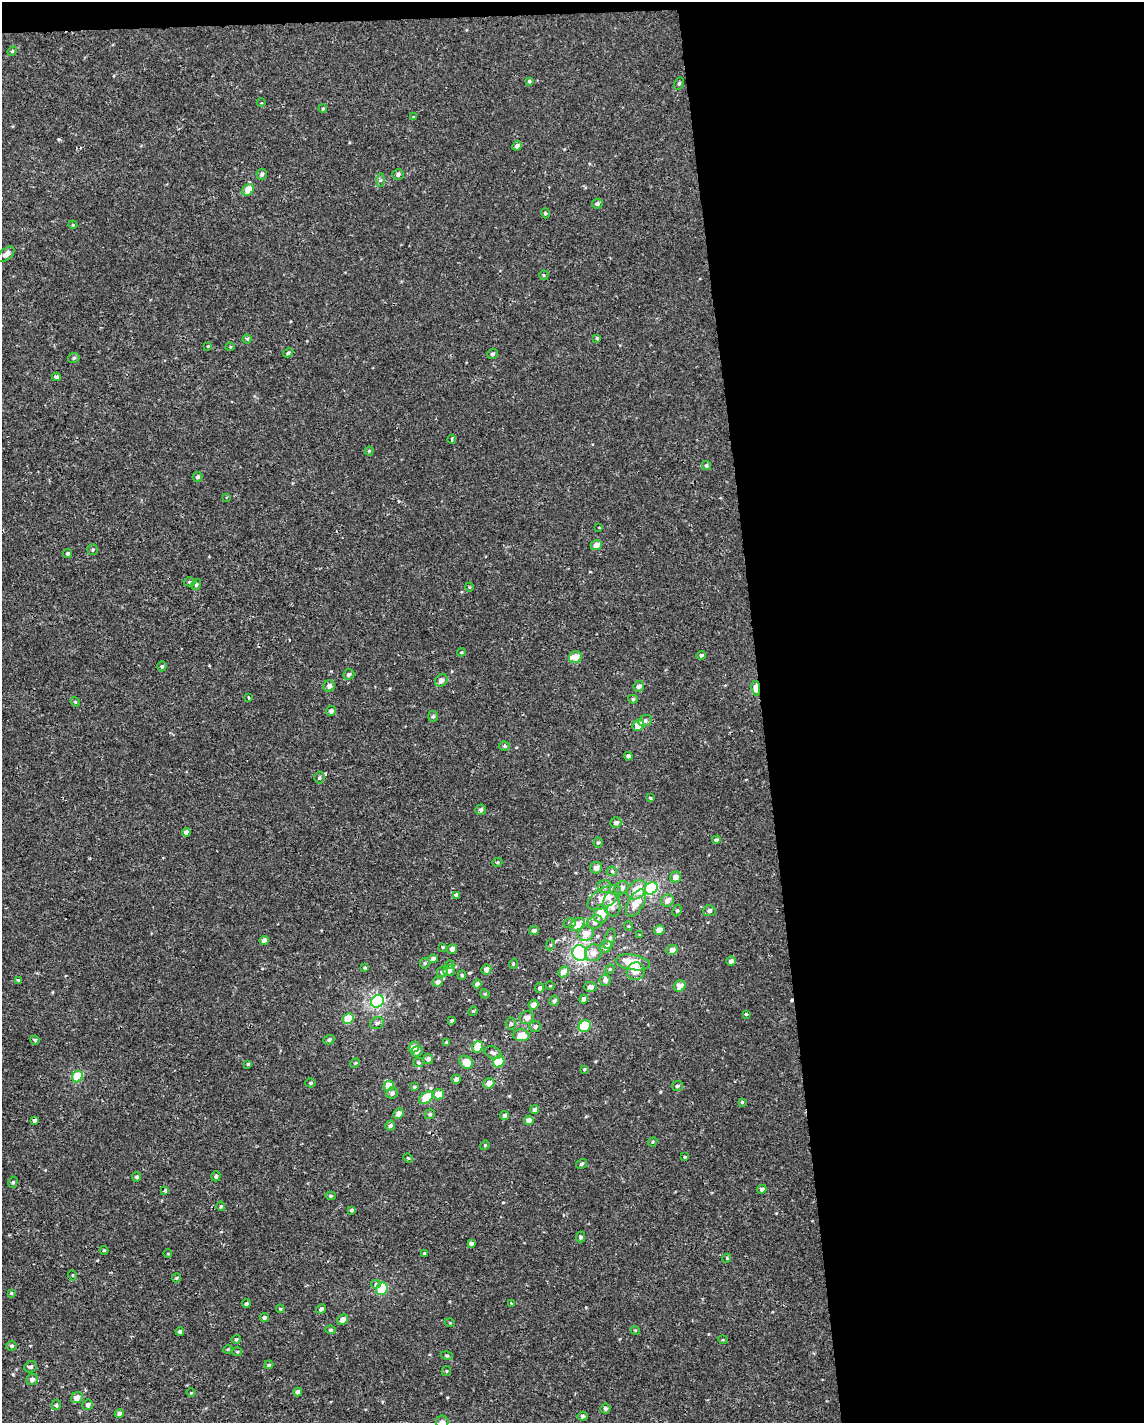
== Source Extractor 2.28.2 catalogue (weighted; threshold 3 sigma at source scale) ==
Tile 4 of 4 x 3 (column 4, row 1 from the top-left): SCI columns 3426-4567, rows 2848-4268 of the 4567 x 4316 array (HDU 1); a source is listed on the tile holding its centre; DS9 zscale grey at full resolution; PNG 1146 x 1425 px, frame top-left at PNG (2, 2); each listed source drawn as its Kron ellipse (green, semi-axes under 4 px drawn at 4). Shown black and unused: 34% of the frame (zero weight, under 2 of 3 exposures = <1% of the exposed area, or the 3 px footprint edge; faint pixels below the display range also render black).
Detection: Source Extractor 2.28.2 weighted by HDU 2 'WHT'; one run over the whole footprint, this tile lists its part. Background -3.16e-05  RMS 0.0021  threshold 0.0096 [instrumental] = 3 sigma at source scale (4.5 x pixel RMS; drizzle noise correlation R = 1.50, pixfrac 1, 0.0396/0.0396 arcsec/px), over >= 5 px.
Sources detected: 219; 1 inside a brighter object's white glare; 1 cosmic-ray / hot-pixel residue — neither listed nor drawn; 1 inside a brighter listed object's ellipse — not listed separately; the other 216 listed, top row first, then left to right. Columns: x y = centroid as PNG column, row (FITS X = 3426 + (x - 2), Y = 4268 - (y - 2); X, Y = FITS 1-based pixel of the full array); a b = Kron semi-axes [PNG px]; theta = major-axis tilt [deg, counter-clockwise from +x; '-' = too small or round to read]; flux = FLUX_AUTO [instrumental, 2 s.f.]
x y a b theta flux
12 51 5 4 - 0.3
529 81 4 4 - 0.27
679 83 6 4 63 0.37
261 103 4 3 - 0.24
323 109 4 3 - 0.27
413 117 4 2 - 0.15
517 146 5 4 - 0.84
262 174 5 5 - 0.63
398 175 6 5 - 0.59
380 180 6 4 88 0.34
248 190 6 5 - 3.4
597 204 5 5 - 0.59
545 213 5 3 - 0.23
73 225 4 3 - 0.18
6 254 10 5 38 1.1
544 275 5 4 - 0.23
597 338 4 4 - 0.25
247 339 4 4 - 0.26
208 346 4 4 - 0.18
230 347 5 3 - 0.19
288 353 5 4 - 0.41
492 354 5 5 - 0.53
74 358 5 5 - 0.37
56 377 4 3 - 1.7
452 439 4 3 - 0.37
369 451 4 4 - 0.26
706 466 4 4 - 0.42
197 477 5 5 - 0.48
226 497 3 3 - 0.17
599 527 3 2 - 0.18
596 545 5 5 - 1.5
93 550 5 5 - 0.34
67 553 4 3 - 0.38
189 582 6 4 0 0.35
196 585 5 4 - 0.37
469 587 4 3 - 0.18
461 652 4 4 - 0.2
701 655 5 4 - 0.47
576 657 7 6 - 2.2
162 666 5 4 - 0.37
349 674 6 5 - 0.62
441 680 7 5 47 1.1
329 686 6 5 - 0.91
639 686 5 5 - 0.88
756 688 7 4 -83 4.9
249 698 4 2 - 0.24
633 699 5 4 - 0.37
75 702 5 4 - 0.22
331 711 5 4 - 0.69
433 716 5 4 - 0.37
645 721 7 5 28 0.55
638 725 6 5 - 2.9
505 746 5 4 - 0.36
628 756 4 3 - 0.83
319 778 6 5 - 0.37
650 798 4 3 - 0.39
481 810 5 5 - 0.53
616 823 6 5 - 0.81
186 832 4 4 - 0.96
716 840 4 4 - 0.57
598 843 5 4 - 0.26
497 862 5 3 - 0.25
596 868 6 5 - 1.4
612 871 5 5 - 0.31
676 877 6 5 - 1.4
604 887 6 6 - 0.72
622 888 7 6 - 0.93
651 888 7 5 42 19
636 890 11 8 47 3.6
456 895 4 3 - 1.4
604 898 18 9 29 4.3
667 900 7 6 - 1.4
636 903 15 7 60 3.6
612 904 12 8 -80 2.1
677 911 6 4 62 0.35
709 911 6 5 - 0.68
601 914 9 7 78 4.3
595 922 8 6 37 0.89
570 923 6 5 - 0.35
577 924 8 5 34 3.4
628 926 5 4 - 0.23
659 930 5 5 - 1.9
534 931 5 4 - 0.52
586 933 8 7 - 2.1
640 935 4 4 - 0.2
610 939 10 5 73 0.57
264 940 4 4 - 1.2
550 945 5 3 - 0.23
443 947 3 3 - 0.21
606 947 7 5 31 1.5
452 949 5 4 - 1
672 950 5 5 - 1.3
580 953 8 7 - 33
593 953 8 8 - 1.5
433 959 5 4 - 1.1
731 961 4 4 - 0.7
633 962 17 7 -10 4.7
425 963 5 5 - 0.31
450 964 4 3 - 0.16
513 964 5 3 - 0.21
365 968 3 3 - 0.8
486 969 5 5 - 1.1
610 969 5 4 - 0.22
449 971 6 5 - 0.83
636 971 9 9 - 2
442 972 5 5 - 0.64
564 972 6 5 - 2.4
462 975 4 4 - 0.29
18 980 3 3 - 0.26
605 980 6 5 - 1
437 982 5 5 - 0.86
477 984 4 4 - 0.84
550 986 4 2 - 0.13
680 986 6 5 - 2.2
590 987 6 5 - 0.83
539 988 5 4 - 0.44
485 994 5 4 - 0.21
584 999 4 4 - 1
377 1001 7 6 - 29
554 1001 5 4 - 0.41
534 1005 5 5 - 1.2
473 1011 5 4 - 0.21
746 1014 3 3 - 0.58
527 1018 7 6 - 1.1
348 1019 6 5 - 4.6
452 1020 3 3 - 0.24
377 1023 7 5 24 0.61
511 1024 6 5 - 0.34
585 1026 6 5 - 10
535 1027 6 5 - 0.54
521 1035 8 6 -3 3
35 1040 4 4 - 0.29
329 1040 5 4 - 0.52
446 1042 4 3 - 0.42
414 1047 5 5 - 2.2
478 1047 6 5 - 3.6
417 1051 6 5 - 0.75
493 1053 9 6 -23 0.65
428 1059 5 5 - 0.67
418 1062 5 4 - 0.3
466 1062 7 5 -38 3.3
499 1062 6 5 - 6.3
355 1063 5 4 - 0.26
248 1064 3 3 - 0.23
584 1069 4 3 - 0.23
78 1077 6 5 - 7
456 1079 4 4 - 0.82
311 1083 5 4 - 0.34
489 1083 5 5 - 1.6
389 1086 5 5 - 4.1
677 1086 5 5 - 0.49
414 1087 4 3 - 0.26
392 1093 6 5 - 0.59
439 1094 5 5 - 2
426 1098 8 5 39 4.9
742 1102 4 4 - 0.25
535 1110 4 4 - 0.66
398 1114 5 5 - 1.3
430 1114 5 4 - 0.42
505 1116 5 4 - 0.66
35 1120 4 3 - 0.93
529 1120 5 4 - 1.4
390 1126 5 5 - 0.48
653 1142 5 4 - 0.25
485 1145 5 4 - 0.23
685 1157 4 3 - 0.24
408 1158 5 4 - 0.26
581 1164 6 4 33 0.36
216 1176 5 4 - 0.45
137 1177 5 4 - 0.49
13 1182 6 4 74 0.32
762 1189 5 4 - 0.67
165 1191 3 3 - 0.98
331 1196 5 4 - 0.34
221 1206 4 4 - 0.27
351 1210 4 3 - 0.32
581 1237 5 4 - 0.47
471 1243 4 4 - 0.7
104 1250 4 4 - 0.24
424 1253 3 3 - 0.26
168 1254 4 3 - 0.16
727 1258 4 3 - 0.19
72 1275 5 3 - 0.17
176 1278 4 4 - 0.24
376 1284 5 4 - 1.2
382 1289 6 5 - 12
11 1293 4 4 - 0.24
511 1303 3 2 - 0.19
246 1304 4 4 - 0.34
280 1309 4 3 - 0.21
321 1309 5 4 - 0.67
264 1317 4 4 - 0.35
343 1320 5 5 - 1.4
450 1323 5 3 - 0.18
331 1330 5 4 - 0.31
635 1330 5 3 - 0.22
180 1331 4 4 - 0.44
236 1339 4 4 - 0.26
723 1340 5 3 - 0.18
11 1346 5 4 - 0.36
228 1349 4 3 - 0.2
237 1352 5 4 - 0.26
447 1356 6 4 -15 0.3
269 1365 4 3 - 0.31
31 1367 6 5 - 0.53
446 1371 5 4 - 0.25
32 1379 6 5 - 0.92
298 1392 4 4 - 0.91
191 1393 5 3 - 0.18
77 1398 6 5 - 1.5
56 1405 5 4 - 0.53
88 1405 5 5 - 0.67
605 1408 5 4 - 0.55
119 1414 5 4 - 0.67
583 1416 5 4 - 0.51
442 1422 6 6 - 0.75
Overlapping masked pixels (flux is a lower limit): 1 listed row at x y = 756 688
Isophote crosses this tile's border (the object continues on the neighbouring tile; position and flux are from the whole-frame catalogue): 1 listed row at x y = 442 1422